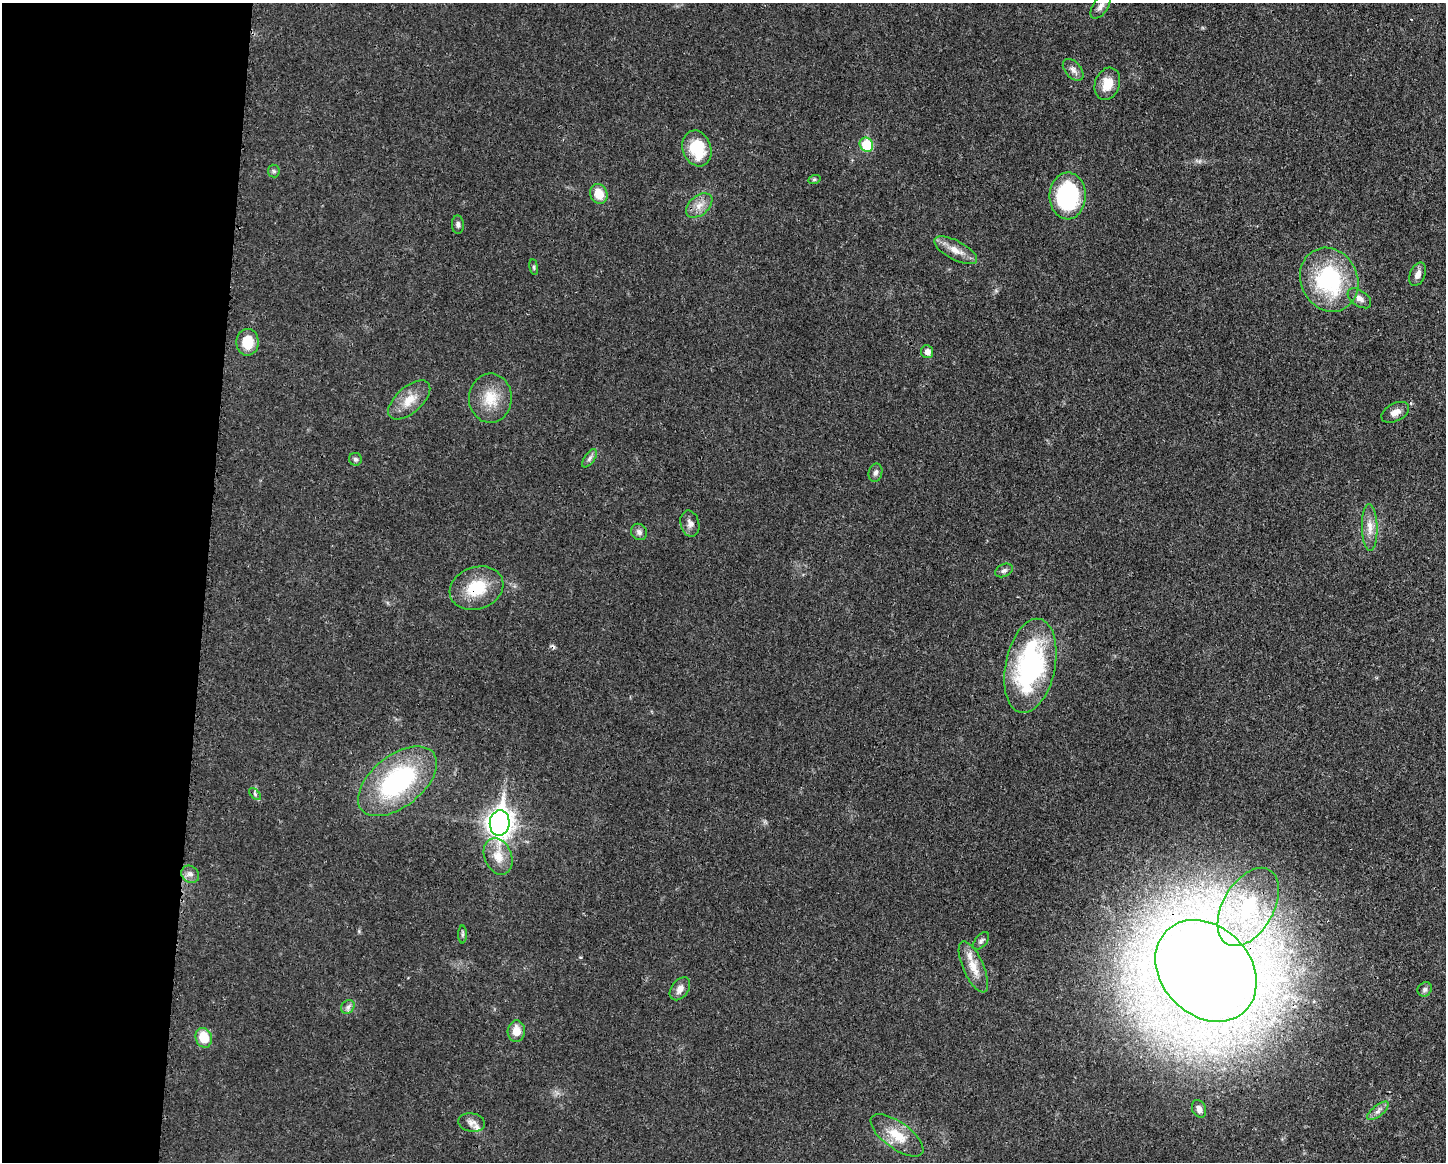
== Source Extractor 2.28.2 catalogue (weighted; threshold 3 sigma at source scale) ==
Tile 4 of 3 x 4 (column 1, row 2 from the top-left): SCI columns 118-1561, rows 2325-3484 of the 4680 x 4647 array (HDU 1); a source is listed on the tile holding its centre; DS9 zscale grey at full resolution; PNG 1448 x 1164 px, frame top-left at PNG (2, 3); each listed source drawn as its Kron ellipse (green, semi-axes under 4 px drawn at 4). Shown black and unused: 14% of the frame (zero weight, under 3 of 4 exposures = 1% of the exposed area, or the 3 px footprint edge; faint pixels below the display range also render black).
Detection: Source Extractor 2.28.2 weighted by HDU 2 'WHT'; one run over the whole footprint, this tile lists its part. Background 0.021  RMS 0.0023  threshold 0.0103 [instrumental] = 3 sigma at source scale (4.5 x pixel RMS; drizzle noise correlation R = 1.50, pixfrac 1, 0.05/0.05 arcsec/px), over >= 5 px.
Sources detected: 53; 2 cosmic-ray / hot-pixel residue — neither listed nor drawn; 2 inside a brighter listed object's ellipse — not listed separately; the other 49 listed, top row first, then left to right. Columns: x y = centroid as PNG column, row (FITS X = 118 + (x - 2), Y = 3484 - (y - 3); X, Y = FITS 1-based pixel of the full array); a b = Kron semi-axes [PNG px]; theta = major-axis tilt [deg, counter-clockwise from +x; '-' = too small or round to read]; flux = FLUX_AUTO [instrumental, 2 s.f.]
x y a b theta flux
1100 6 14 7 56 1.2
1073 70 13 8 -48 1.2
1107 84 16 12 71 3.7
866 145 7 6 - 9.7
697 148 18 14 -71 8.9
274 171 6 6 - 0.43
814 180 6 4 19 0.32
599 194 10 8 -67 4
1068 196 23 18 89 24
699 205 15 9 39 2.3
458 225 9 6 -88 0.7
956 250 24 9 -28 2.8
534 267 8 4 -81 0.34
1417 274 12 7 67 1.4
1329 280 33 28 -65 26
1359 298 13 7 -35 1.5
247 342 13 11 89 5.3
927 352 6 6 - 1.4
490 398 24 21 88 6.2
409 400 25 13 41 4.1
1395 412 15 9 27 1.6
589 458 10 5 55 0.7
355 459 6 6 - 0.58
875 473 9 6 75 0.76
690 524 13 9 -76 1.3
1370 527 23 8 -89 2.5
639 532 8 7 - 0.87
1004 570 9 6 25 0.68
476 588 27 21 19 8.7
1030 666 48 25 79 41
397 781 46 25 38 32
255 794 7 4 -47 0.42
500 823 13 10 84 190
498 856 19 13 -67 3.9
190 874 9 8 - 1.1
1248 907 43 25 60 20
462 934 9 4 90 0.44
981 941 10 5 49 0.63
973 967 27 10 -66 3.8
1206 971 56 44 -46 820
680 989 13 8 53 1.6
1425 989 7 6 - 0.61
348 1007 7 6 - 0.76
516 1031 11 8 85 2.8
204 1038 10 8 -71 5.2
1199 1109 9 7 -68 1.3
1378 1111 13 5 39 1.1
472 1122 13 9 -8 1.4
897 1135 31 13 -36 5.5
Overlapping masked pixels (flux is a lower limit): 2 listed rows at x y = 476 588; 1206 971